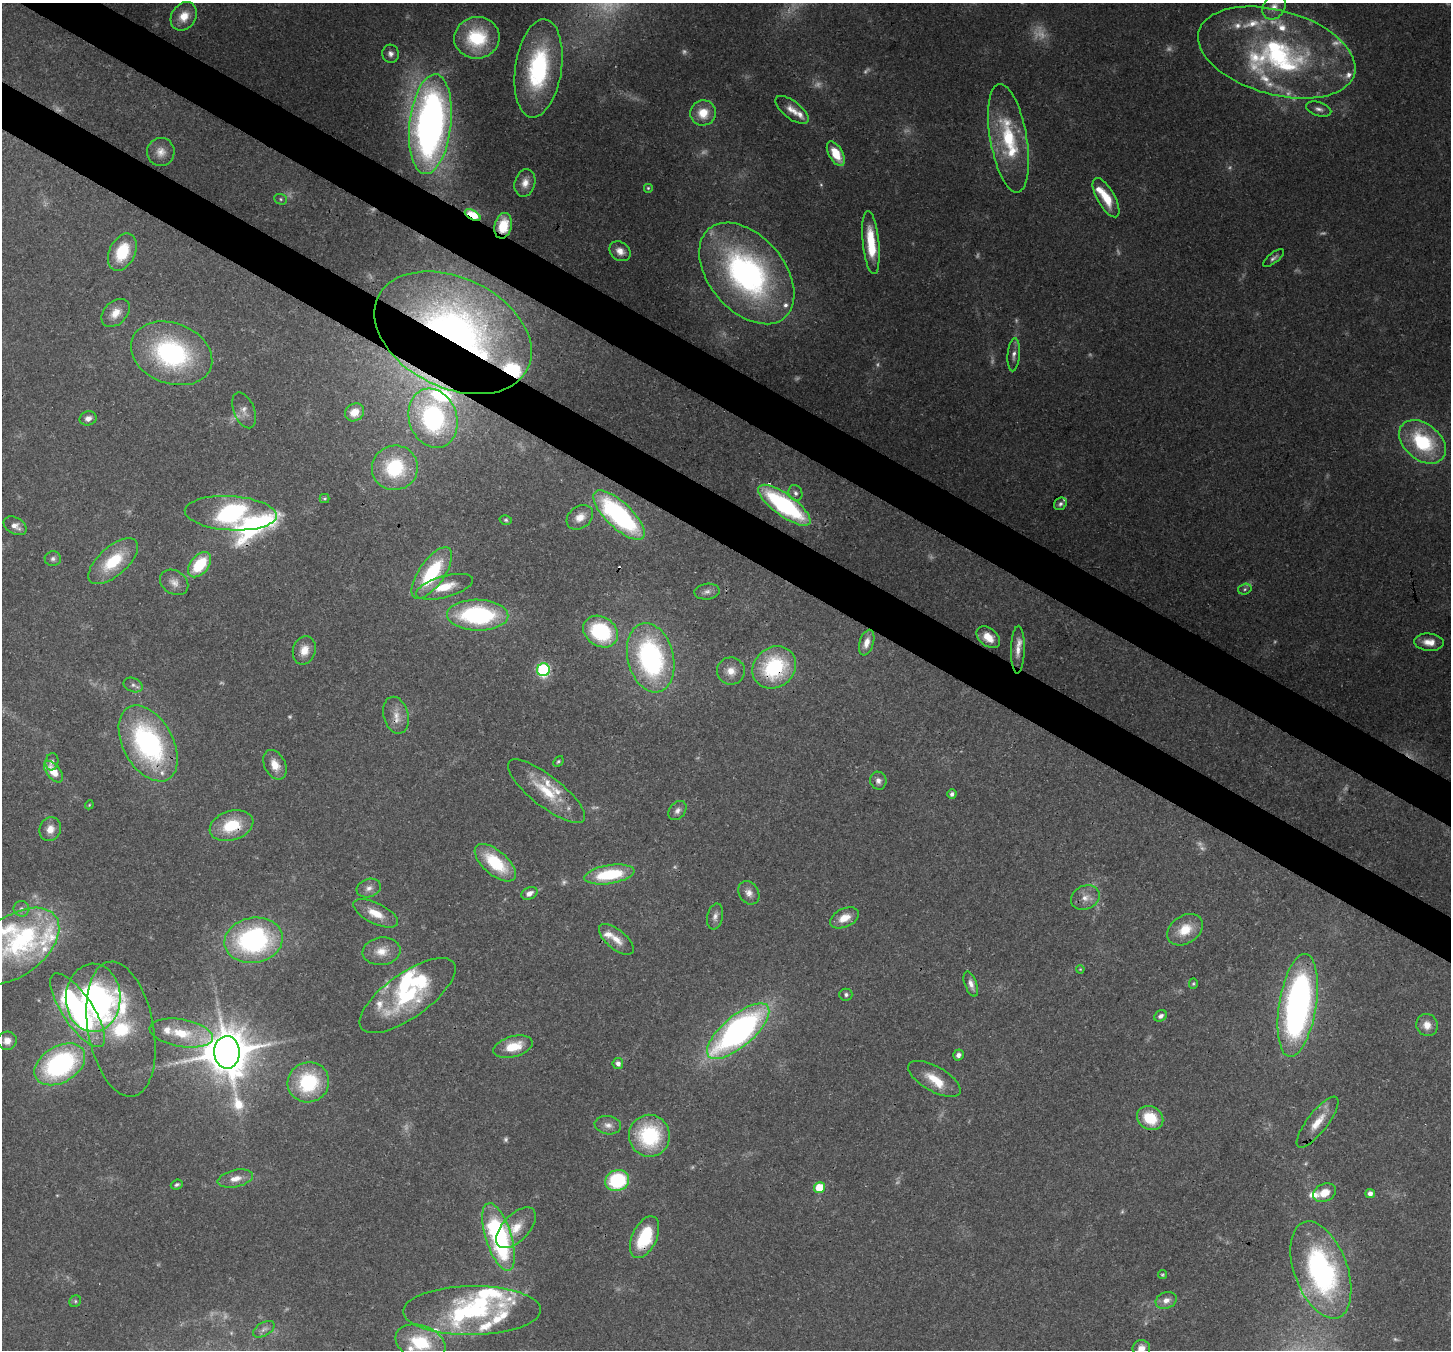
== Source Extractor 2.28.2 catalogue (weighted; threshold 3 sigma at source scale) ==
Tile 11 of 4 x 4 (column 3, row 3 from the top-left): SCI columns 2967-4415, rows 1705-3052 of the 5932 x 6036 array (HDU 1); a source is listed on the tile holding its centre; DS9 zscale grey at full resolution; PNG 1453 x 1352 px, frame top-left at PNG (2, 3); each listed source drawn as its Kron ellipse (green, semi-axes under 4 px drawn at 4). Shown black and unused: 7% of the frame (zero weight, under 3 of 4 exposures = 7% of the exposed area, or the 3 px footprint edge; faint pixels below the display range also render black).
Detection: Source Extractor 2.28.2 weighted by HDU 2 'WHT'; one run over the whole footprint, this tile lists its part. Background 0.0922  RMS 0.0037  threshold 0.0167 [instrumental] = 3 sigma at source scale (4.5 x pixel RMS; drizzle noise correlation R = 1.50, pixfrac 1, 0.0396/0.0396 arcsec/px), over >= 5 px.
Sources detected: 217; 41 too faint to see at this stretch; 5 inside a brighter object's white glare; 2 cosmic-ray / hot-pixel residue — neither listed nor drawn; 36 inside a brighter listed object's ellipse — not listed separately; the other 133 listed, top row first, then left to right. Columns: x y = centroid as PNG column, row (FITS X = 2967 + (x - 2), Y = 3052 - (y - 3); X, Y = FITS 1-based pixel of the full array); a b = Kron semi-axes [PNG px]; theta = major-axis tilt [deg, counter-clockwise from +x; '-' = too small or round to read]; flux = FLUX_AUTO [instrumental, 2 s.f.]
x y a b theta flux
1274 7 14 10 57 3.6
184 16 15 12 56 5.9
477 38 23 21 8 24
1277 53 81 42 -15 86
390 54 9 8 - 2
538 68 49 23 82 49
1319 109 13 6 -17 2
792 110 20 8 -38 4
703 113 13 12 - 8
430 124 50 20 84 220
1008 138 55 18 -80 29
161 152 14 13 - 3.9
836 154 13 7 -61 9.5
525 183 14 10 74 3.8
648 188 5 5 - 0.61
1106 198 22 9 -61 9.5
281 199 6 5 - 0.65
473 215 8 4 -29 37
503 226 13 8 77 8.7
871 242 32 8 -84 14
620 251 11 9 -35 3.4
122 252 20 13 64 14
1273 258 13 5 38 1.3
747 273 58 37 -50 120
116 313 16 11 44 5.2
453 333 83 55 -26 220
172 353 42 30 -21 65
1014 355 16 6 85 2.2
244 410 19 10 -69 3.5
354 412 10 8 35 5.2
88 418 8 7 - 2.1
433 418 30 24 -70 62
1422 442 26 18 -39 33
395 468 23 22 - 29
795 493 8 6 -70 1.6
324 499 5 4 - 0.6
1060 504 7 5 44 1.1
784 505 31 11 -36 63
231 513 46 17 -3 71
619 515 33 13 -44 71
580 517 14 11 38 4.5
506 520 6 4 -15 0.64
15 526 12 8 -29 2.8
53 559 8 7 - 1.4
113 561 30 14 42 18
199 565 14 9 50 17
432 573 30 12 55 29
174 582 15 11 -34 3.3
445 587 29 10 15 8.9
1245 589 7 5 18 0.8
707 592 12 8 8 2
478 615 31 15 -1 53
601 632 18 14 -33 34
988 637 13 9 -40 5.5
1429 642 15 8 -5 4.4
867 643 13 7 72 3.8
304 650 14 11 72 5.1
1018 650 24 7 89 4
651 658 35 23 -76 76
774 667 23 20 38 36
543 670 6 6 - 62
731 671 14 13 - 4.9
133 685 10 6 -23 1.5
396 715 19 12 -76 5
148 743 41 25 -61 74
558 761 6 4 48 0.61
52 762 8 6 81 1.2
275 765 16 10 -63 5.3
53 772 13 7 -51 7.8
878 781 9 8 - 1.9
546 791 47 15 -38 16
952 794 4 4 - 1.3
89 805 4 3 - 0.33
677 811 11 7 50 1.9
232 826 22 14 17 16
50 829 12 10 67 3.9
495 863 25 12 -40 21
609 874 25 9 9 24
369 888 12 9 17 2.5
529 893 8 6 27 2.6
749 893 12 9 -58 2.7
1085 898 15 12 24 4.1
21 909 8 7 - 1.5
376 913 24 10 -26 7.3
715 917 13 7 78 2.1
845 918 15 9 25 5.6
1185 930 19 14 34 9.1
616 939 21 9 -39 4.8
253 940 29 22 10 73
15 946 51 29 36 44
381 951 19 14 6 6.1
1080 969 4 3 - 0.34
971 984 13 6 -71 2.4
1193 984 5 4 - 0.5
846 995 6 6 - 0.99
408 996 56 22 36 38
93 998 34 27 88 49
1298 1005 52 18 81 160
78 1010 43 15 -56 98
1161 1016 7 5 35 1.5
1427 1025 11 10 - 4
121 1029 68 33 -80 33
738 1031 39 15 40 140
181 1033 32 13 -10 13
7 1041 9 9 - 3.4
513 1047 20 10 16 10
227 1052 16 12 -89 1600
958 1055 5 5 - 1.6
60 1064 27 18 31 69
618 1064 5 5 - 1.9
934 1079 29 12 -30 8.6
308 1082 21 20 - 30
1150 1118 14 11 -32 13
1317 1122 31 10 52 7.6
608 1125 13 9 -10 2.6
649 1136 21 20 - 34
235 1179 18 8 12 4.4
617 1181 12 10 20 32
177 1185 6 4 22 0.78
819 1188 5 5 - 11
1325 1193 12 8 26 5.7
1370 1194 4 4 - 2.3
516 1228 25 13 46 8
499 1237 35 13 -72 76
645 1237 22 12 64 22
1321 1270 51 26 -70 86
1162 1275 4 4 - 0.49
1166 1300 11 8 21 2.9
75 1301 6 5 - 0.71
472 1311 69 24 1 45
264 1329 12 6 30 1.8
420 1342 26 17 -18 21
1141 1348 9 8 - 3.2
Overlapping masked pixels (flux is a lower limit): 11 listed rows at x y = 473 215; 503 226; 453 333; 784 505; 231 513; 774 667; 396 715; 148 743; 546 791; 232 826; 645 1237
Isophote crosses this tile's border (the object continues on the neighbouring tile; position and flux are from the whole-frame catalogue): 3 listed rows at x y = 15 946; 78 1010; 1141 1348